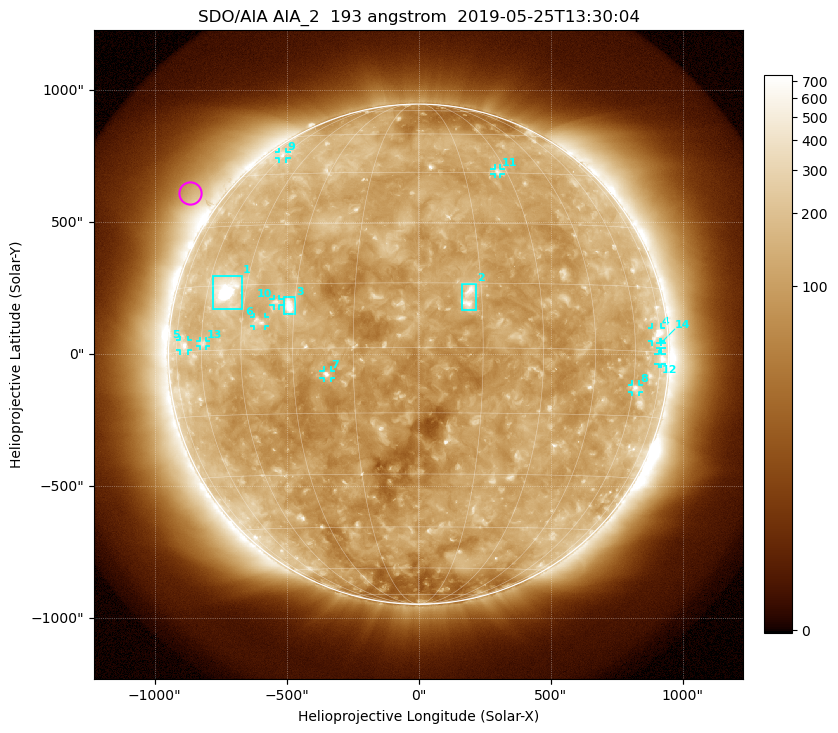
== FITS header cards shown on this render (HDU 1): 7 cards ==
TELESCOP= 'SDO/AIA'
INSTRUME= 'AIA_2'
WAVELNTH=                  193
WAVEUNIT= 'angstrom'
DATE-OBS= '2019-05-25T13:30:04.84'
CTYPE1  = 'HPLN-TAN'
CTYPE2  = 'HPLT-TAN'

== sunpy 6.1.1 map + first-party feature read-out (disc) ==
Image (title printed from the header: SDO/AIA AIA_2  193 angstrom  2019-05-25T13:30:04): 1024 x 1024 px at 2.4 arcsec/px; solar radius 947 arcsec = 395 px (full disc in frame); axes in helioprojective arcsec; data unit not stated in the header (colour bar unlabelled)
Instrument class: DISC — disc imager (sunpy class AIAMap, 193 A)
Bright regions (active regions / flare kernels): reference = the median radial profile (limb darkening/brightening removed); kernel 9 px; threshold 5 sigma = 178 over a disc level ~114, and >= 1.15x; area >= 12 px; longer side >= 9 px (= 22 arcsec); searched inside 0.97 R_sun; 14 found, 14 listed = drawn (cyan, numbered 1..; 11 of them under ~33 arcsec drawn as corner ticks so the feature stays visible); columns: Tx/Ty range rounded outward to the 5 arcsec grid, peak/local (2 s.f.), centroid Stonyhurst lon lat
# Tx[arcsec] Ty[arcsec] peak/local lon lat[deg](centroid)
1 -780..-670 170..300 21 -52 +14
2 160..220 165..270 6.4 +12 +12
3 -510..-465 150..215 8.7 -31 +10
4 885..920 45..100 5.5 +73 +4
5 -905..-870 15..55 3.9 -69 +1
6 -625..-580 105..140 3.4 -40 +6
7 -360..-330 -90..-60 5.1 -21 -6
8 805..835 -145..-115 3.6 +61 -8
9 -530..-500 740..765 2.6 -61 +52
10 -550..-525 185..210 3.2 -35 +11
11 285..310 685..705 3 +27 +46
12 910..920 -35..0 3.2 +75 -1
13 -830..-805 30..50 2.8 -59 +2
14 915..920 20..45 2.1 +75 +2
Off-limb structures (1.02-1.3 R_sun): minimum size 162 px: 5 found; the strongest spans PA ~35..70 deg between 1.02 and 1.3 R_sun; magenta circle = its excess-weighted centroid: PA ~55 deg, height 1.12 R_sun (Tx ~-865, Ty ~610 arcsec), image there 2.1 x the reference